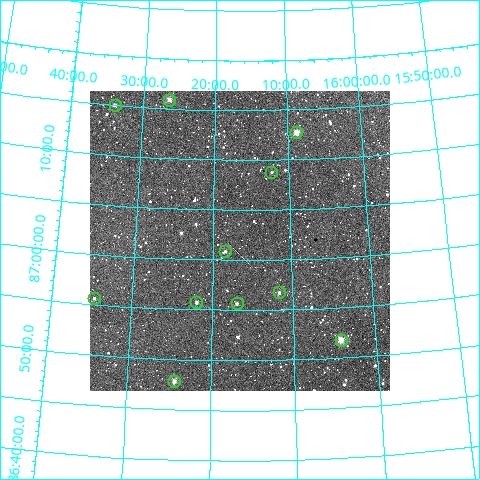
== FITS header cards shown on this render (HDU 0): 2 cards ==
NAXIS1  =                  300
NAXIS2  =                  300

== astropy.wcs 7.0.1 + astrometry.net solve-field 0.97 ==
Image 300 x 300 px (HDU 0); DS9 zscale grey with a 90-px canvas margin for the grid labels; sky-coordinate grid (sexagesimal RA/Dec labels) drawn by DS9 from the SOLVED WCS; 11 Tycho-2 reference stars matched to detected sources circled (green)
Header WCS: RA---TAN/DEC--TAN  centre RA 16:16:36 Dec +87:02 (244.15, +87.03 deg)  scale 6 arcsec/px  FOV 30.0' x 30.0'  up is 0 deg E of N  parity normal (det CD < 0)
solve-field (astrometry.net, Tycho-2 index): VERIFIED the header's WCS against the Tycho-2 star catalogue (verified at 2 index scales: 10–11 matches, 0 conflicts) and refined it, rather than solving blind
Solved WCS: RA---TAN-SIP/DEC--TAN-SIP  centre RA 16:16:35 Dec +87:02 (244.15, +87.03 deg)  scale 6 arcsec/px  FOV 30.0' x 30.0'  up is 0 deg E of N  parity normal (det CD < 0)
The solver's refit moves the header's centre by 1.3 arcsec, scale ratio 0.9994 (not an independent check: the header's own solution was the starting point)
Tycho-2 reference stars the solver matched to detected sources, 11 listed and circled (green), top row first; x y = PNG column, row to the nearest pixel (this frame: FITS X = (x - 90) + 1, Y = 300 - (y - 91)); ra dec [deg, ICRS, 3 dp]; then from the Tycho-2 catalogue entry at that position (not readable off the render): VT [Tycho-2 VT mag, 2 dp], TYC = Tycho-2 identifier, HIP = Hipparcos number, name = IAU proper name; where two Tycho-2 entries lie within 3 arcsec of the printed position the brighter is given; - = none
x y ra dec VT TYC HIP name
169 100 246.607 +87.265 10.92 4655-750-1 - -
115 105 248.493 +87.251 12.06 4655-753-1 - -
296 132 242.197 +87.212 10.00 4655-828-1 - -
271 172 243.078 +87.146 11.97 4655-734-1 - -
225 251 244.612 +87.015 11.94 4655-635-1 - -
279 292 242.913 +86.945 11.76 4655-810-1 - -
94 298 248.683 +86.927 11.84 4655-140-1 - -
196 302 245.490 +86.929 11.41 4655-891-1 - -
237 303 244.230 +86.928 11.64 4655-684-1 - -
341 340 241.062 +86.863 10.08 4655-604-1 - -
174 381 246.095 +86.797 10.78 4655-341-1 - -